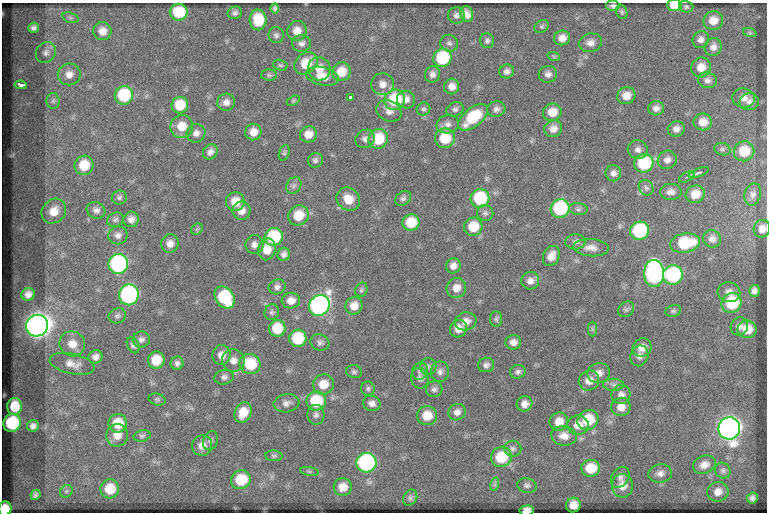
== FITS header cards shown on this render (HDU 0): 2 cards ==
NAXIS1  =                  765
NAXIS2  =                  510

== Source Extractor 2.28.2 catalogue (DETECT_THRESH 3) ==
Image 765 x 510 px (HDU 0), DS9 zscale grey, 1 PNG px = 1 image px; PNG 769 x 514 px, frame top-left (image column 1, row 510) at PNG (2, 3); each listed source drawn as its Kron ellipse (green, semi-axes under 4 px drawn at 4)
Background 45.5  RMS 5.8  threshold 17.5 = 3 sigma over >= 5 px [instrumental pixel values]
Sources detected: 225; all 225 listed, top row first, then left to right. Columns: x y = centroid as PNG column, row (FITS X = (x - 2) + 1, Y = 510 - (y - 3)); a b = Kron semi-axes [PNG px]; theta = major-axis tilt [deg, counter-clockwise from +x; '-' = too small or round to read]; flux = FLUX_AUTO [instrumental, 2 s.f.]
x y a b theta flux
674 5 7 5 -1 10000
613 6 7 5 0 1100
686 7 7 5 -16 830
275 8 5 4 - 930
179 12 9 8 - 18000
622 12 7 5 -70 750
235 13 7 6 - 1200
467 14 8 6 -68 2400
456 15 8 8 - 1600
70 18 8 5 -20 810
258 20 10 8 -88 13000
713 21 10 9 - 4700
542 27 8 6 35 850
33 28 5 5 - 1300
102 31 9 9 - 3300
297 31 10 9 - 4200
750 33 7 4 -18 680
276 35 8 7 - 1100
562 38 8 7 - 3100
701 39 9 7 49 2000
487 41 7 7 - 1100
301 43 9 8 - 1800
449 43 9 8 - 1300
590 43 12 9 13 2700
713 47 9 8 - 2500
46 52 11 9 49 1800
554 57 6 4 -20 530
442 58 9 9 - 27000
306 63 12 10 39 9600
280 65 7 5 -16 720
701 67 10 9 - 4800
319 69 12 11 - 5300
507 71 7 7 - 1600
341 72 9 9 - 7300
69 74 11 11 - 3300
432 74 8 7 - 1800
548 74 9 8 - 1800
269 75 8 5 -1 840
322 76 17 9 -13 4300
707 80 9 8 - 1800
382 84 11 11 - 3100
21 85 6 3 -7 1400
452 86 8 7 - 2900
124 95 9 9 - 23000
626 96 9 8 - 4300
350 97 4 3 - 1600
743 98 11 9 -6 2600
395 100 10 10 - 22000
406 100 9 8 - 2300
53 101 8 6 -90 1100
293 101 7 4 30 600
226 102 9 8 - 2400
749 102 10 8 14 1900
180 105 8 8 - 10000
656 108 8 7 - 2100
423 109 7 6 - 1000
455 109 9 7 21 1300
496 109 9 8 - 1600
389 111 13 10 -26 2700
552 112 9 8 - 5700
473 117 17 9 39 19000
703 122 9 8 - 4100
448 124 11 9 14 2100
182 126 11 11 - 6900
553 129 9 8 - 2900
676 129 8 7 - 2000
253 132 8 8 - 3900
196 133 9 9 - 2200
308 134 8 8 - 4200
445 138 10 10 - 12000
365 139 10 8 34 1700
378 139 10 9 - 15000
722 149 8 6 -15 1100
638 150 10 9 - 2200
744 151 10 10 - 9100
210 152 8 6 49 1900
284 153 8 5 71 790
315 160 7 7 - 1200
667 160 10 9 - 2300
644 163 9 9 - 30000
84 165 10 9 - 9700
613 173 8 7 - 1900
699 173 11 4 21 980
687 177 8 4 27 980
294 185 9 7 58 1300
646 188 8 7 - 1300
671 192 11 8 0 2300
695 194 9 8 - 5800
753 194 11 8 73 1700
119 197 7 7 - 1000
403 198 8 6 34 1200
480 198 9 9 - 26000
348 199 12 11 - 5800
235 202 9 9 - 6200
560 208 9 9 - 34000
578 209 9 6 -9 1100
96 210 9 8 - 1900
54 211 13 11 46 5600
241 211 9 9 - 3300
485 213 8 8 - 1300
298 215 10 9 - 8900
131 219 8 7 - 2200
115 220 8 7 - 1100
411 223 8 8 - 11000
473 227 9 9 - 10000
197 229 6 5 - 590
762 229 9 8 - 2900
639 231 9 9 - 37000
118 235 9 9 - 2000
274 237 9 9 - 24000
712 239 9 8 - 2400
575 242 10 8 -1 1500
170 243 9 8 - 2900
685 243 15 9 10 21000
254 245 9 9 - 2100
591 248 17 8 -4 3400
267 249 11 8 78 5100
284 254 6 6 - 1700
551 256 10 8 63 3800
118 264 10 9 - 82000
453 266 8 7 - 2300
654 273 13 10 -89 130000
673 275 10 9 - 47000
530 281 9 9 - 2300
277 287 8 7 - 1400
456 288 10 9 - 3800
361 290 7 6 - 840
754 291 6 5 - 1800
729 292 11 10 - 2900
28 294 7 6 - 2200
129 295 10 9 - 95000
225 297 12 9 -56 27000
291 301 9 8 - 3100
732 303 10 9 - 22000
319 305 11 10 - 160000
354 306 9 8 - 3900
626 309 9 7 42 1100
673 311 8 5 19 830
272 312 8 7 - 1000
117 316 9 7 21 1200
496 319 8 6 -89 850
466 321 11 9 14 3400
37 326 11 10 - 470000
739 326 9 8 - 2000
277 328 8 8 - 10000
459 329 9 8 - 3700
592 329 7 4 90 790
747 329 9 8 - 6500
298 338 9 8 - 17000
141 340 8 8 - 1500
320 342 9 8 - 1400
513 342 8 7 - 2500
72 344 13 12 - 4900
133 345 8 5 -64 1100
642 348 10 8 38 3500
221 355 10 9 - 3200
639 356 10 9 - 2000
95 357 7 6 - 1900
156 360 8 8 - 8200
233 361 11 11 - 3100
177 363 7 6 - 1300
72 364 23 10 -12 4300
250 364 11 10 - 16000
486 365 8 7 - 1400
428 367 8 8 - 1300
420 371 9 8 - 1400
354 372 8 6 -13 1000
440 372 10 9 - 1900
518 372 8 6 17 1200
599 373 11 9 11 3000
224 377 9 7 12 1500
420 378 10 8 -75 1700
589 380 10 9 - 3800
323 384 10 10 - 6100
614 385 10 6 0 1300
368 388 7 7 - 1000
434 389 8 8 - 1300
621 394 9 9 - 2100
157 399 8 6 -15 780
316 401 10 9 - 19000
286 403 13 9 11 2200
372 403 9 7 -21 2100
524 404 8 7 - 2600
14 406 8 7 - 7800
621 407 10 9 - 3800
243 412 10 8 66 6600
457 412 9 8 - 2100
316 415 10 8 -87 1600
427 416 10 9 - 7100
588 420 11 9 36 12000
559 422 9 9 - 5000
12 423 9 8 - 27000
118 423 9 9 - 8600
578 425 10 9 - 3700
33 426 6 5 - 1600
729 428 11 11 - 330000
117 435 11 10 - 4100
142 436 8 5 13 880
564 436 13 9 -8 3500
210 441 10 7 66 1200
202 446 10 10 - 3700
513 449 8 8 - 1400
274 456 8 5 -3 750
501 457 10 10 - 14000
366 463 10 9 - 80000
704 465 12 9 20 3200
591 468 9 8 - 9700
723 470 8 7 - 1300
309 471 9 3 -9 630
660 473 12 9 8 2300
620 477 11 8 56 1900
241 480 10 9 - 13000
495 484 7 4 72 750
527 485 10 7 -13 1300
622 486 12 10 -87 3900
343 487 9 9 - 4800
110 489 9 9 - 9300
66 491 7 5 45 960
718 492 11 10 - 3300
35 495 5 4 - 1000
410 498 8 6 58 1000
752 498 5 5 - 1300
573 505 7 7 - 3800
5 509 7 6 - 7200
527 511 7 5 5 3300
At the frame edge (FLAGS 8, measured only in part): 4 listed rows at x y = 674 5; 762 229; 5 509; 527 511